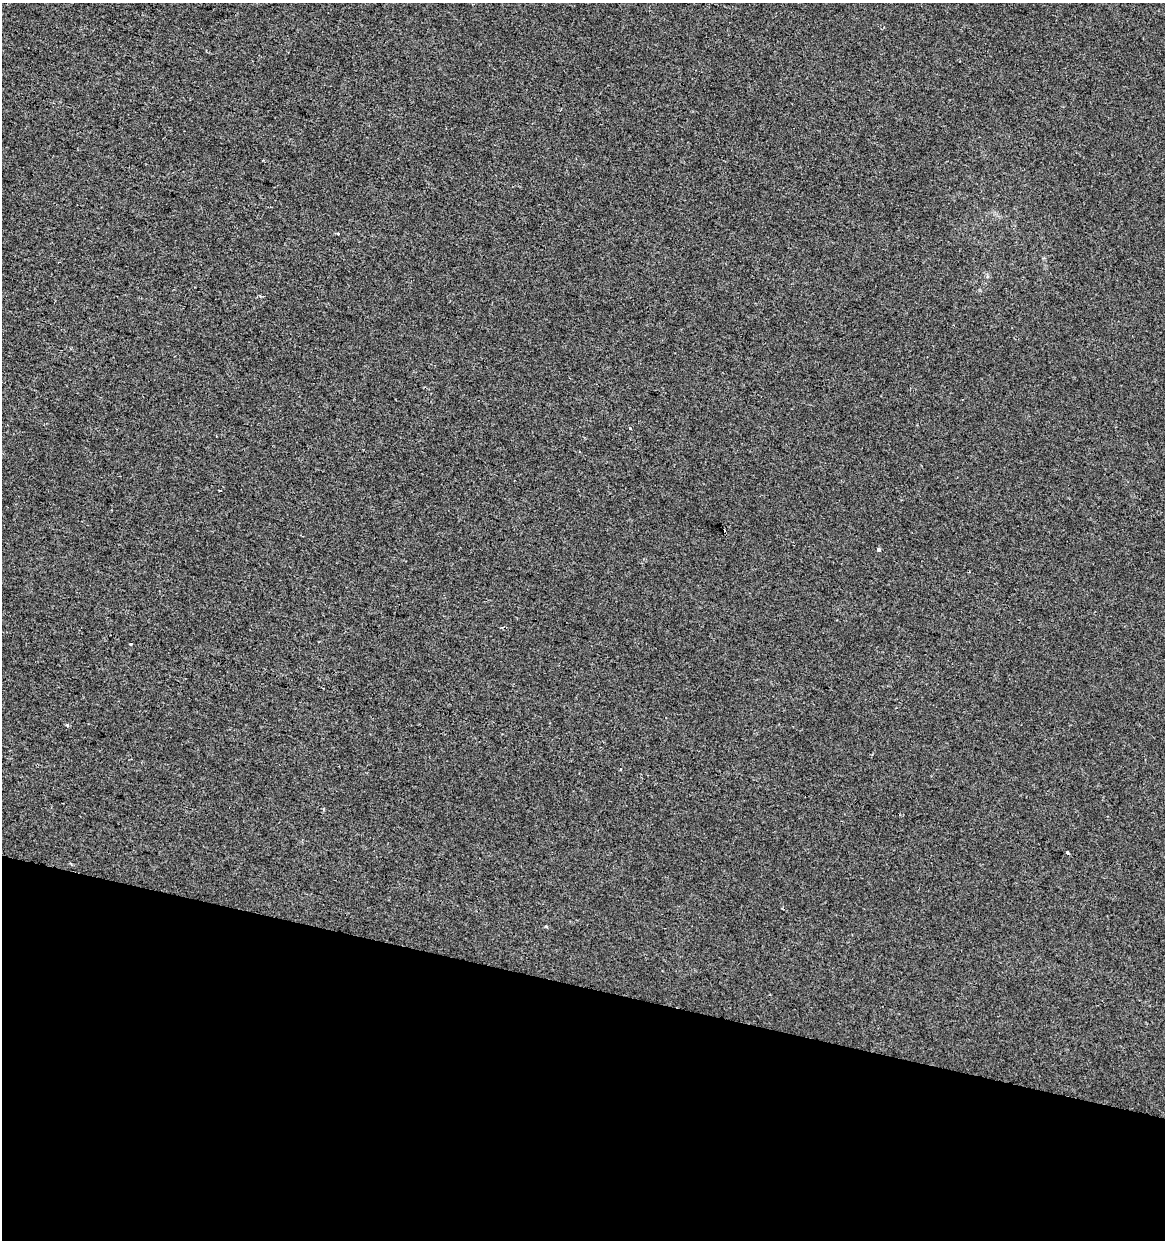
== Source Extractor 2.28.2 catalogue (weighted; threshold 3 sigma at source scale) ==
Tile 15 of 4 x 4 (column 3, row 4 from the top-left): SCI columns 2610-3772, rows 1-1238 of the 5159 x 4960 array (HDU 1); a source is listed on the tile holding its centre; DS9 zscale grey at full resolution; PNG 1167 x 1242 px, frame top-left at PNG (2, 3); no overlay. Shown black and unused: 20% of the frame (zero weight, under 2 of 3 exposures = <1% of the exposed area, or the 3 px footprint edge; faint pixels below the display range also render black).
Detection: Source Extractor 2.28.2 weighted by HDU 2 'WHT'; one run over the whole footprint, this tile lists its part. Background -6.83e-05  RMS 0.0042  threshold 0.019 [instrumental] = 3 sigma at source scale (4.5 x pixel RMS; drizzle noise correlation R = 1.50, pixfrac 1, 0.0396/0.0396 arcsec/px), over >= 5 px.
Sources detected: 8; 2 cosmic-ray / hot-pixel residue — not listed; the other 6 listed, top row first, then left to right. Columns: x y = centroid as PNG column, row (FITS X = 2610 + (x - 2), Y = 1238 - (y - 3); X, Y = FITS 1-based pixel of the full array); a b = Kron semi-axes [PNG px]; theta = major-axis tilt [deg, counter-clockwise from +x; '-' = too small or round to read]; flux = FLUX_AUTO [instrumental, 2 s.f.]
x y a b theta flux
338 233 4 3 - 0.37
630 428 3 3 - 0.96
878 549 3 3 - 7.2
130 644 3 3 - 2
620 769 3 3 - 0.8
1067 852 3 3 - 0.7